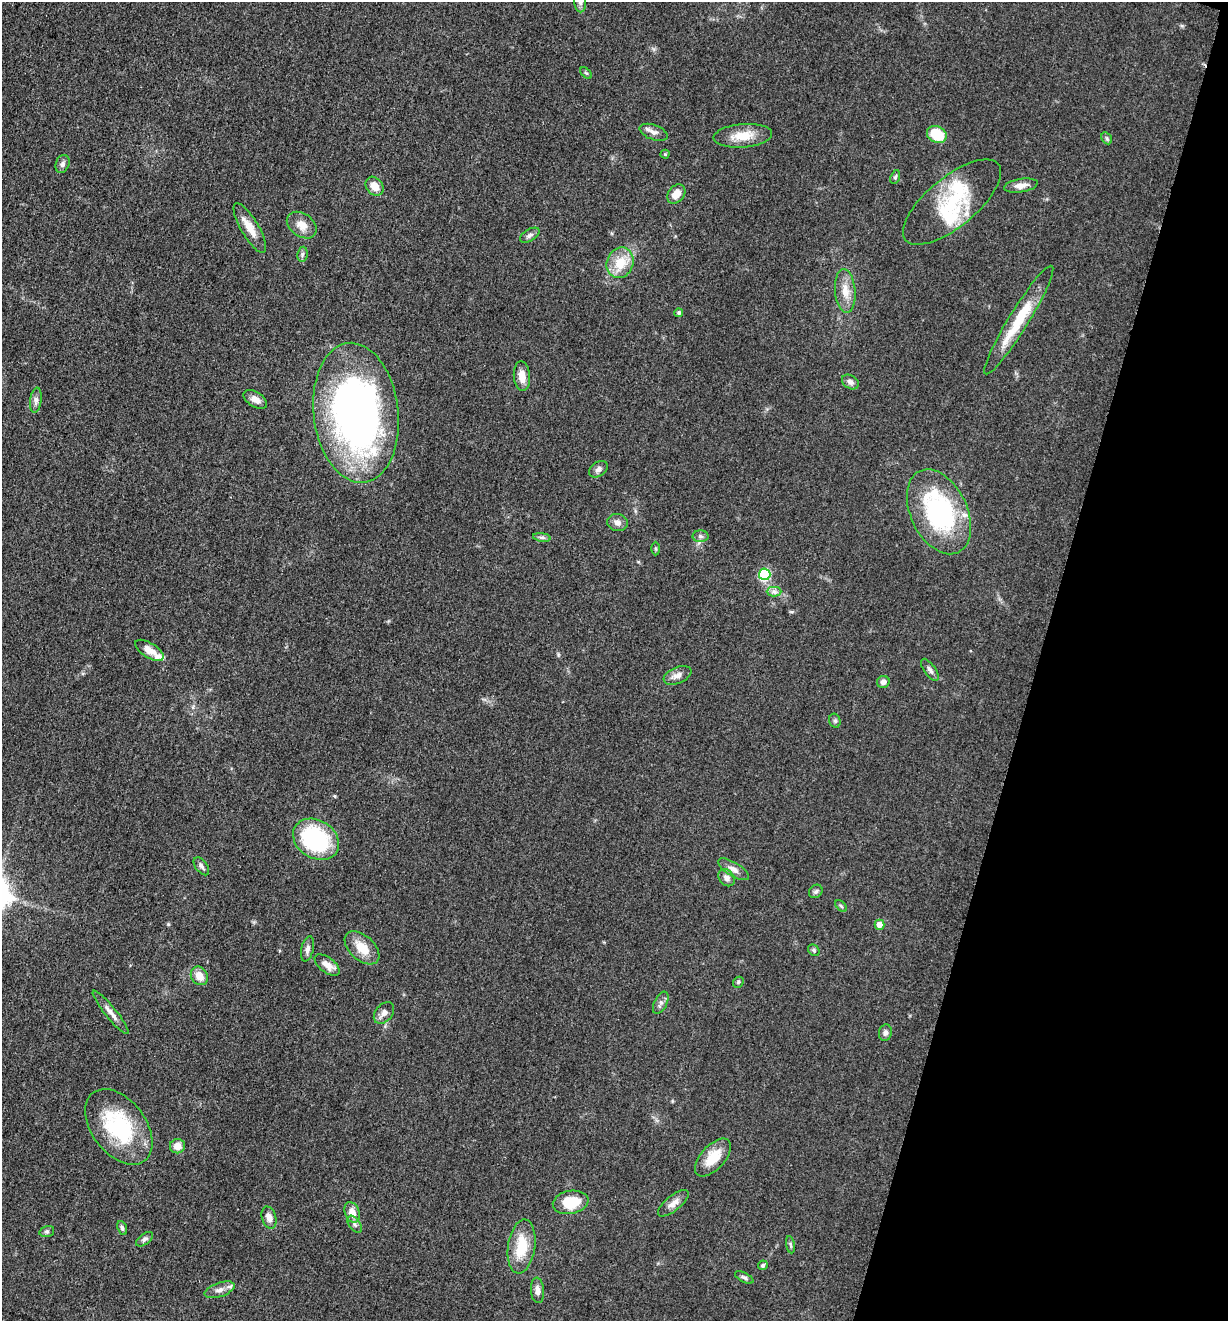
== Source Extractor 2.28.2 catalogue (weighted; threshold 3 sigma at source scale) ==
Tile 8 of 4 x 4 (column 4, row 2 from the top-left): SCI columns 3941-5166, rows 2648-3966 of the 5307 x 5292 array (HDU 1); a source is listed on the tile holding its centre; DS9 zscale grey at full resolution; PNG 1230 x 1323 px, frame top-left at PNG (2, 2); each listed source drawn as its Kron ellipse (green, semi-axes under 4 px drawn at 4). Shown black and unused: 15% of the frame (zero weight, under 3 of 5 exposures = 1% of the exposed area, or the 3 px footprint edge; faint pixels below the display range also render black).
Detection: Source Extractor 2.28.2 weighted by HDU 2 'WHT'; one run over the whole footprint, this tile lists its part. Background 0.05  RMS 0.0056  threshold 0.025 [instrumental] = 3 sigma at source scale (4.5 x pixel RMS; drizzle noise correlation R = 1.50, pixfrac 1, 0.05/0.05 arcsec/px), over >= 5 px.
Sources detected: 77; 1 inside a brighter object's white glare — neither listed nor drawn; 3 inside a brighter listed object's ellipse — not listed separately; the other 73 listed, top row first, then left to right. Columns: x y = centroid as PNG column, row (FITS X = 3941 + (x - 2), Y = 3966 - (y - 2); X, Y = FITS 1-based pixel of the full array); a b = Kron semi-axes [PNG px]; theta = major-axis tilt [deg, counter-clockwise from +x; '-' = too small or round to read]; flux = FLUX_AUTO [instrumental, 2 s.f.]
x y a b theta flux
580 2 10 6 -86 2.1
586 73 7 4 -43 0.85
654 132 15 7 -20 3.1
937 134 10 8 -27 18
743 136 29 12 5 11
1107 138 6 5 - 0.86
665 154 4 4 - 0.57
62 164 9 6 66 1.9
895 177 7 4 69 0.97
1021 185 17 6 9 4.2
374 186 10 8 -52 5.9
676 194 10 8 50 6.1
952 202 60 25 39 36
302 225 16 11 -35 6
250 228 28 9 -60 8
530 235 11 6 31 1.7
302 254 7 5 81 1.3
620 263 15 13 67 12
845 291 22 10 -85 7.6
679 313 4 4 - 1.1
1019 320 63 10 58 23
522 376 15 8 -84 5.6
850 382 9 6 -34 2.2
255 399 13 7 -33 4.1
36 400 12 5 82 2.5
356 413 70 42 -83 260
598 469 10 7 34 2.1
939 512 45 28 -64 78
617 522 10 8 -10 2.7
700 536 8 6 -1 1.5
542 537 9 4 -8 1.2
656 548 7 4 -90 0.81
765 574 6 6 - 45
774 592 7 5 0 1.6
149 650 16 7 -32 6.3
930 670 13 5 -54 2
677 675 14 8 22 3.3
883 682 6 6 - 2.6
835 721 7 5 -74 1.2
316 839 24 19 -33 57
201 866 10 5 -53 1.7
733 869 18 7 -31 3.3
727 878 9 7 -48 2.5
816 891 7 6 - 1.4
841 906 7 4 -45 0.89
880 925 5 5 - 5.1
362 948 20 12 -42 10
307 949 13 6 77 2.3
814 950 6 5 - 0.96
327 965 15 7 -37 5
199 976 10 8 -58 6.3
738 982 6 5 - 0.85
661 1003 12 6 64 2.2
111 1012 27 5 -51 4
384 1013 12 8 49 3.4
885 1033 8 6 75 1.9
119 1127 43 27 -53 50
177 1146 7 7 - 5.1
713 1158 23 12 48 12
571 1202 18 11 10 17
673 1203 19 7 39 4.2
352 1212 11 7 -70 5.8
269 1218 11 7 -73 4.1
355 1224 9 5 -54 1.7
122 1228 7 4 -68 1.2
47 1231 7 5 17 1.2
145 1239 10 5 37 1.6
790 1245 9 4 -80 1.1
522 1247 27 13 82 17
763 1265 5 4 - 1
744 1277 10 4 -27 1.5
220 1290 15 7 19 3.5
537 1290 13 6 -85 2.7
Isophote crosses this tile's border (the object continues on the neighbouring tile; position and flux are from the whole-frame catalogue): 1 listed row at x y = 580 2